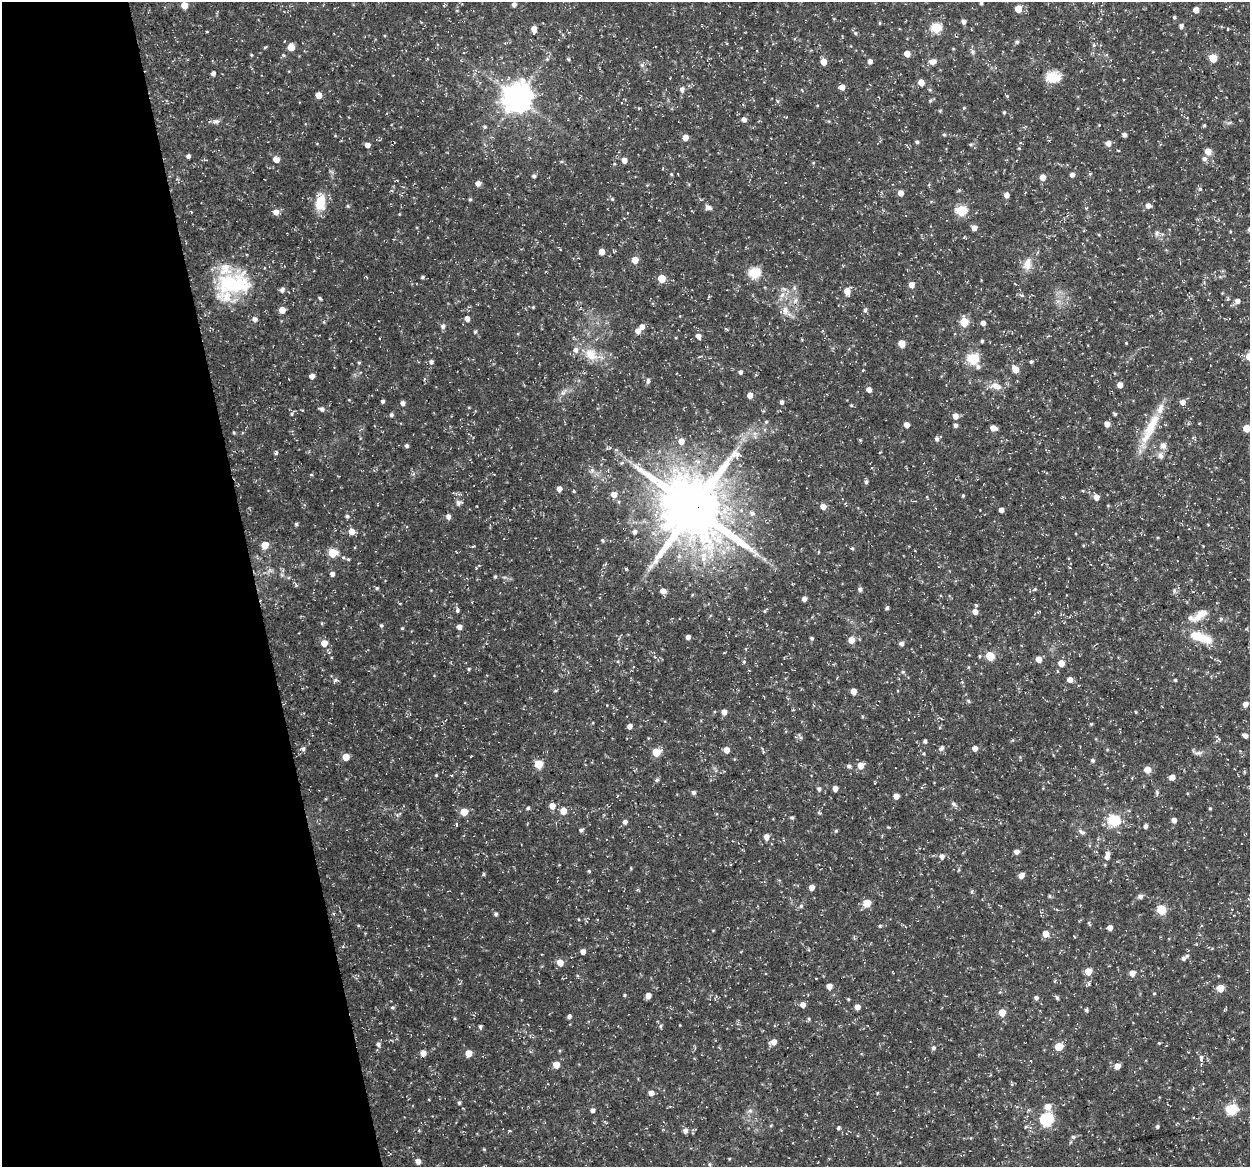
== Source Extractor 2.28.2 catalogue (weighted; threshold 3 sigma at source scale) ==
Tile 5 of 4 x 4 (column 1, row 2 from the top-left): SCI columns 1-1248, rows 2366-3530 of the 4992 x 4776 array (HDU 1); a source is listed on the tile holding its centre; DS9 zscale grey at full resolution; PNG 1252 x 1169 px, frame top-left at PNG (2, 2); no overlay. Shown black and unused: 20% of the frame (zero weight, under 3 of 5 exposures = <1% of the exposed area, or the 3 px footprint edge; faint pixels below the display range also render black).
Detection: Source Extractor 2.28.2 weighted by HDU 2 'WHT'; one run over the whole footprint, this tile lists its part. Background 0.0467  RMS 0.0028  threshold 0.0124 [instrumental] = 3 sigma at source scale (4.5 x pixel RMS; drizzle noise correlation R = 1.50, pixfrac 1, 0.0396/0.0396 arcsec/px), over >= 5 px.
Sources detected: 340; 1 inside a brighter object's white glare — not listed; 8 inside a brighter listed object's ellipse — not listed separately; the other 331 listed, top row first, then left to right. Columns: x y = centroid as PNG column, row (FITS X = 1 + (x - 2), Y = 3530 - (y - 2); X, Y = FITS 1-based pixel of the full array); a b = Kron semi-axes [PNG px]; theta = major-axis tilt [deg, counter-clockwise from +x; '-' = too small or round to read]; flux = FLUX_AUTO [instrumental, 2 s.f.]
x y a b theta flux
981 3 3 3 - 0.44
514 4 4 4 - 1
184 5 5 5 - 4
1018 9 5 5 - 5
1196 10 4 4 - 2.4
1174 17 5 4 - 0.39
964 22 5 5 - 0.89
880 23 5 3 - 0.25
1181 26 5 5 - 0.85
936 28 5 5 - 19
534 29 6 5 - 2.1
1228 29 4 2 - 0.23
855 33 5 5 - 0.42
1017 42 5 5 - 0.55
1094 45 5 5 - 0.42
265 47 6 3 36 0.3
291 47 5 5 - 5.3
973 52 7 5 22 0.62
907 54 5 4 - 2.9
251 55 4 4 - 0.27
283 55 5 4 - 0.37
1213 58 5 5 - 7.8
547 59 5 5 - 0.37
568 59 5 4 - 0.34
870 61 5 5 - 1.2
933 61 9 7 13 1.5
823 62 5 4 - 3.4
642 65 6 5 - 0.56
213 73 4 4 - 0.95
1051 77 15 13 39 4.8
921 82 5 4 - 3.3
842 87 5 5 - 2
682 89 6 5 - 1.1
319 95 5 4 - 3.4
1007 96 4 4 - 0.28
517 98 9 9 - 400
930 100 6 4 1 0.38
777 101 5 3 - 0.33
964 108 4 4 - 0.24
1004 112 4 4 - 0.35
744 119 5 5 - 1.2
216 121 10 6 11 0.98
1230 123 9 3 21 0.38
1204 125 4 4 - 0.33
485 127 5 5 - 0.46
944 135 4 4 - 0.4
1124 135 5 4 - 0.84
685 137 6 6 - 1.8
917 142 4 4 - 0.51
1108 143 5 5 - 1.9
971 144 6 5 - 0.4
367 145 5 4 - 1.8
1208 151 5 5 - 3.2
188 156 4 4 - 0.92
276 159 5 5 - 2.9
1204 159 6 6 - 0.91
624 160 5 5 - 2.1
671 174 4 4 - 0.27
1090 174 4 4 - 0.3
1072 175 5 4 - 1.1
534 176 4 4 - 0.65
1043 177 5 5 - 2.5
478 183 6 5 - 1.3
403 187 4 3 - 0.22
1200 189 5 5 - 0.41
901 193 5 4 - 2
1006 195 5 4 - 1.6
470 199 5 4 - 0.38
612 199 5 4 - 0.34
320 202 19 12 83 6
1148 205 5 5 - 1.4
348 206 5 4 - 0.33
708 207 9 6 -18 1
961 210 6 5 - 19
276 212 6 6 - 1.9
974 228 5 5 - 1.9
1249 229 5 4 - 0.51
1157 233 9 5 76 0.75
602 251 5 4 - 2.2
635 260 5 5 - 3.6
1027 264 14 9 79 3.1
754 273 6 5 - 22
423 277 5 4 - 0.42
661 278 5 5 - 6
234 284 49 29 11 24
911 285 5 5 - 2
282 290 6 5 - 1.1
847 291 6 5 - 3.1
782 295 8 6 47 1.2
1021 295 7 4 -26 0.54
320 298 5 3 - 0.41
795 301 10 5 55 0.95
1237 301 5 5 - 1.4
533 307 4 3 - 0.28
282 310 5 5 - 3.7
785 310 13 8 -85 2.2
865 310 7 4 82 0.62
255 319 6 5 - 1.1
467 319 5 4 - 1.6
964 322 5 5 - 9.8
983 323 5 4 - 1.3
443 326 7 6 - 0.88
642 326 6 5 - 1.5
726 329 6 3 -36 0.28
638 331 5 5 - 1.7
475 332 4 4 - 0.41
698 336 6 5 - 1.5
982 341 4 4 - 0.45
902 343 5 5 - 4.6
1126 343 3 3 - 0.2
591 355 22 16 -43 5.5
1249 356 6 5 - 3.8
973 359 6 6 - 23
359 362 4 4 - 0.34
431 362 5 5 - 0.77
1031 362 4 4 - 0.47
978 367 7 6 - 0.85
1015 369 6 5 - 3.4
863 370 4 3 - 0.2
740 372 4 4 - 0.72
312 376 5 4 - 1.6
648 381 8 5 83 0.65
1120 385 5 4 - 1.8
996 386 18 9 -10 2.6
869 390 5 4 - 1.6
563 392 11 5 49 1.2
750 395 5 5 - 2.1
382 401 4 3 - 0.67
782 402 5 4 - 0.77
1183 402 5 5 - 1.7
402 403 6 5 - 0.85
851 405 5 3 - 0.29
322 409 7 5 -12 0.89
292 414 6 4 89 0.36
1115 414 5 4 - 0.43
391 415 5 5 - 0.55
955 416 5 5 - 2
766 422 5 5 - 0.44
1107 424 5 5 - 1.8
1152 424 42 13 59 9.5
907 425 5 5 - 1.6
955 425 5 4 - 0.81
993 428 6 5 - 2.2
1247 428 5 5 - 4.5
234 432 4 3 - 0.34
755 437 6 5 - 0.65
937 439 5 4 - 0.75
681 441 6 5 - 2.4
1163 445 9 8 - 1.5
407 446 4 4 - 0.65
277 453 7 3 73 0.49
1160 455 9 8 - 1.3
622 463 7 4 37 0.5
592 470 6 6 - 0.78
311 475 5 3 - 0.29
866 482 5 5 - 0.58
559 489 5 5 - 1.6
1083 491 5 3 - 0.24
614 494 6 5 - 2.2
963 495 4 4 - 0.33
1096 497 5 5 - 2.1
619 502 5 3 - 0.3
459 503 8 7 - 0.89
823 507 5 5 - 2
694 508 21 19 -42 2000
1001 510 4 4 - 1.5
752 513 8 7 - 1
347 516 5 4 - 0.6
448 516 5 4 - 1.3
296 524 4 4 - 0.46
352 531 5 5 - 2.7
634 532 5 5 - 0.98
602 540 5 4 - 0.35
265 545 5 5 - 4.9
852 548 4 4 - 0.37
332 553 5 5 - 9.6
343 557 5 5 - 0.45
270 570 8 5 -33 0.7
332 574 5 5 - 1.1
495 577 5 4 - 0.39
296 585 6 4 -49 0.45
377 588 5 4 - 0.43
860 589 5 5 - 0.73
1035 589 6 3 70 0.28
663 591 6 5 - 1.7
1174 591 7 4 90 0.48
804 599 4 4 - 1.3
887 608 4 4 - 0.57
457 610 6 5 - 0.59
764 611 6 4 54 0.36
975 612 6 5 - 1.9
1199 616 18 11 48 2.8
1221 619 6 5 - 0.5
381 625 5 5 - 0.45
459 627 5 4 - 1.4
402 628 4 3 - 0.28
688 637 4 4 - 1.1
1200 637 31 10 -19 7.9
812 638 5 4 - 0.44
851 640 5 5 - 3
324 643 5 5 - 2.8
901 644 5 4 - 0.96
746 649 5 3 - 0.21
979 656 4 4 - 0.36
990 656 5 5 - 10
1039 659 5 5 - 2.3
744 662 5 4 - 0.36
1061 663 5 5 - 2.9
469 669 5 4 - 0.34
903 672 5 4 - 0.38
1070 679 5 5 - 1.9
335 680 7 4 45 0.46
1175 680 3 3 - 0.39
962 682 4 4 - 0.28
555 691 5 3 - 0.32
854 691 5 4 - 2.7
969 701 6 3 -70 0.37
1245 704 6 5 - 1.5
793 710 4 3 - 0.25
724 712 5 5 - 1.9
1091 724 4 4 - 0.29
629 726 4 4 - 1.5
1245 735 5 4 - 1.1
1218 738 9 4 -45 0.6
925 741 5 4 - 0.67
941 748 8 5 51 0.9
975 748 5 4 - 1.6
303 749 6 5 - 0.76
726 750 5 5 - 2.5
656 752 5 5 - 7.3
763 752 5 3 - 0.27
923 753 4 3 - 0.32
1198 753 13 5 7 0.97
346 757 5 5 - 4.2
1092 760 5 5 - 0.59
539 764 5 5 - 7.8
861 765 6 5 - 3.3
849 766 6 5 - 0.69
1147 770 5 5 - 3.4
1244 772 6 4 72 0.28
436 775 4 3 - 0.29
1172 777 5 5 - 1.9
657 780 6 5 - 0.51
835 788 4 4 - 1.9
819 789 5 5 - 0.62
693 792 5 5 - 0.71
1157 793 8 4 -82 0.51
896 796 5 4 - 1.9
954 804 7 5 -33 0.68
552 806 5 5 - 2.4
528 808 4 4 - 0.48
1210 808 4 3 - 0.32
563 811 5 5 - 3.5
464 812 5 5 - 5.4
819 813 6 3 -18 0.32
399 814 11 3 31 0.45
792 817 5 4 - 0.43
1114 820 6 6 - 29
1174 820 4 4 - 1.5
625 822 5 5 - 0.93
1146 826 5 4 - 0.73
888 827 5 3 - 0.24
581 830 5 4 - 0.6
836 831 5 4 - 0.36
1082 832 11 5 -29 0.82
766 837 6 5 - 1.9
1016 852 5 5 - 1.2
942 856 6 6 - 1.1
1107 857 5 5 - 1
589 871 4 3 - 0.32
483 874 5 4 - 0.37
1021 876 5 4 - 2
811 887 4 4 - 1.9
1049 896 6 4 -90 0.33
1140 896 7 6 - 0.78
867 903 5 5 - 5.4
801 906 6 5 - 0.5
1161 910 6 5 - 11
496 914 5 5 - 0.47
1089 923 7 3 -63 0.38
880 926 5 4 - 0.32
1110 928 5 4 - 1.5
1046 934 5 5 - 2.7
583 952 4 4 - 1.6
1183 958 5 5 - 0.64
560 962 5 5 - 3.3
1088 971 5 5 - 3.9
1132 973 5 5 - 2.3
829 986 5 5 - 2
1220 988 5 5 - 5.7
1154 993 4 3 - 0.25
624 995 4 3 - 0.32
648 996 5 4 - 2
1036 998 5 5 - 0.8
1057 998 5 4 - 0.51
803 1005 5 5 - 1.7
392 1007 5 5 - 0.43
857 1007 4 4 - 1.9
1086 1010 4 4 - 0.51
1002 1012 5 5 - 4.6
569 1016 5 4 - 0.75
480 1026 5 4 - 0.53
660 1026 6 5 - 0.45
773 1042 6 5 - 2.1
1159 1043 4 3 - 0.24
378 1044 6 5 - 0.86
1059 1046 5 5 - 6.8
933 1048 6 5 - 0.57
423 1053 5 5 - 2.2
468 1053 5 5 - 3.7
1201 1058 8 5 83 0.73
556 1065 5 5 - 3.7
1117 1066 5 5 - 2.1
1012 1084 7 3 -74 0.28
651 1093 5 5 - 1.6
459 1103 5 4 - 0.47
1048 1107 8 8 - 2.1
1231 1109 6 5 - 22
593 1110 5 4 - 1.1
750 1111 6 6 - 0.71
1047 1119 6 6 - 38
1026 1127 6 4 30 0.36
1157 1127 5 4 - 0.47
838 1128 5 4 - 0.47
509 1131 5 3 - 0.26
685 1131 5 5 - 1.2
1073 1137 6 5 - 0.53
484 1149 4 4 - 0.27
729 1159 4 3 - 0.21
418 1161 5 4 - 2
709 1164 5 4 - 0.35
Overlapping masked pixels (flux is a lower limit): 1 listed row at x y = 694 508
Isophote crosses this tile's border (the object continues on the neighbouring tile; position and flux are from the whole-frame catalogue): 4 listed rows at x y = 981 3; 1249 229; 1249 356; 1247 428